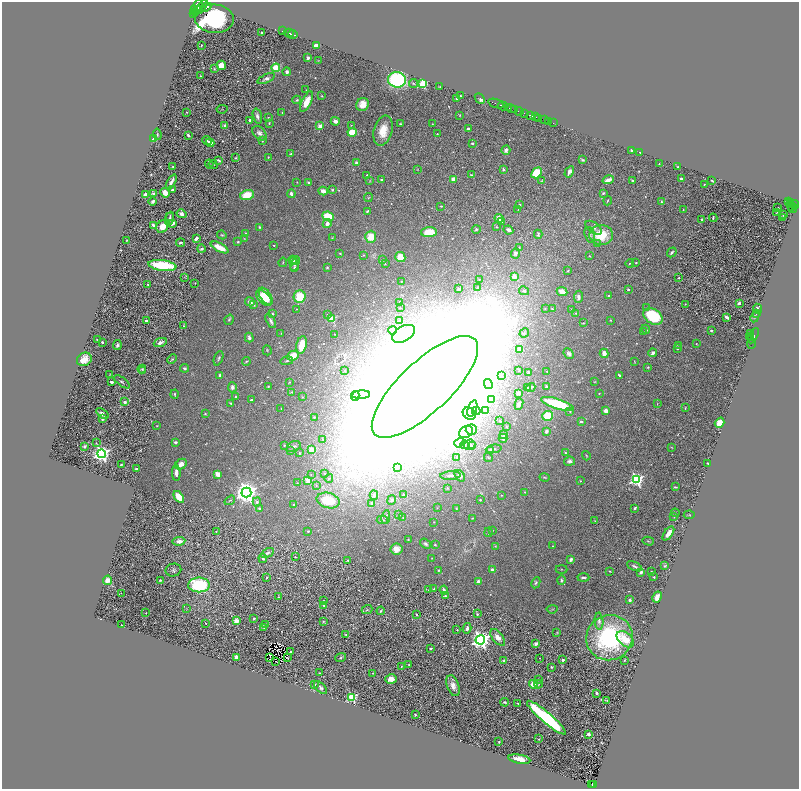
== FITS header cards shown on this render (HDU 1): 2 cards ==
NAXIS1  =                 1594
NAXIS2  =                 1573

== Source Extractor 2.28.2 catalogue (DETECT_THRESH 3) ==
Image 1594 x 1573 px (HDU 1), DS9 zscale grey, zoomed out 1/2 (1 PNG px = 2 x 2 image px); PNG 801 x 791 px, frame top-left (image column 2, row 1573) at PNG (2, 2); each listed source drawn as its Kron ellipse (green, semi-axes under 4 px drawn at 4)
Background 1.06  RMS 0.025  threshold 0.0756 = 3 sigma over >= 5 px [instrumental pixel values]
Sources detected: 712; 73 cannot appear on this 1/2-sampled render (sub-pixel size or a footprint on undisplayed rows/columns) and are neither listed nor drawn; of the other 639, the 500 brightest by FLUX_AUTO listed and drawn (139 fainter detections omitted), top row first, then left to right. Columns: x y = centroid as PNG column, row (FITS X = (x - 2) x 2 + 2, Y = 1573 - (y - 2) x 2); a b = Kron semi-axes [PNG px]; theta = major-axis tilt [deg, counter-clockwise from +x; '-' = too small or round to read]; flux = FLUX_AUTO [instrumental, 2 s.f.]
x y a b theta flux
197 7 8 4 55 2700
202 7 8 2 56 1700
206 7 6 3 21 1600
197 9 2 2 - 550
196 12 3 2 - 120
193 13 2 1 - 650
214 19 19 14 -3 1600
283 31 3 2 - 350
262 33 3 2 - 4.2
289 33 5 2 - 640
293 34 5 2 - 610
201 46 2 2 - 3.1
316 46 4 3 - 46
308 58 4 3 - 10
319 60 4 2 - 2.9
221 65 4 4 - 56
276 68 4 4 - 150
214 69 3 3 - 4.4
287 72 4 4 - 15
201 76 2 2 - 3.7
266 79 9 4 24 18
397 80 9 7 -5 610
413 84 5 4 - 6.9
423 84 3 3 - 390
439 86 3 2 - 3.4
306 90 2 2 - 2.8
322 96 2 2 - 4
460 96 3 2 - 7.5
480 98 6 2 -46 19
457 99 2 2 - 40
297 100 4 3 - 8.2
306 102 11 4 64 85
362 104 7 6 - 48
496 104 8 1 -19 550
503 106 5 1 - 680
508 108 3 1 - 45
222 109 5 3 - 4.9
511 109 2 1 - 38
514 110 2 1 - 250
519 111 4 1 - 110
186 112 2 2 - 2.8
282 112 3 2 - 2.6
525 113 2 1 - 52
460 115 2 1 - 2.8
531 115 3 1 - 100
257 116 8 4 -75 16
268 117 3 2 - 3.1
535 117 2 1 - 100
539 118 3 1 - 23
250 120 2 2 - 26
544 120 2 1 - 94
335 121 4 3 - 21
549 121 3 1 - 57
269 123 3 2 - 4.3
553 123 2 1 - 31
400 124 3 2 - 4.4
432 124 3 2 - 2.6
351 125 2 2 - 2.9
225 126 2 2 - 56
320 126 3 2 - 90
468 129 3 3 - 24
383 131 15 9 75 91
352 132 4 4 - 150
259 133 8 5 -46 19
157 134 6 2 -83 5.8
437 134 2 2 - 3.4
188 135 3 2 - 9.2
153 139 3 3 - 64
207 140 5 3 - 12
262 141 3 2 - 3.3
210 143 4 3 - 34
472 143 2 2 - 7
506 150 5 3 - 16
631 150 2 2 - 7.4
640 152 2 2 - 5.6
291 154 3 3 - 5
268 157 2 2 - 4.4
236 158 3 2 - 3.8
219 160 4 2 - 11
582 160 3 2 - 8.4
356 163 4 4 - 7.9
209 164 4 4 - 5
213 164 5 3 - 4.2
659 164 2 2 - 3.6
173 167 2 1 - 3.5
678 167 2 2 - 4.5
503 169 2 2 - 21
417 170 3 3 - 3.3
569 172 6 3 59 23
537 173 6 4 49 210
367 175 3 2 - 8.3
471 175 4 3 - 4.5
681 179 3 2 - 10
381 180 2 2 - 23
453 180 3 3 - 48
542 180 4 3 - 3.3
608 180 6 3 16 29
632 180 4 2 - 6.3
370 181 4 3 - 3.7
712 181 3 2 - 5.1
171 182 8 2 61 22
297 182 3 2 - 3.2
309 182 4 3 - 7.5
704 184 2 2 - 3.2
172 190 4 2 - 9.8
332 190 3 3 - 5.5
323 191 4 4 - 34
165 193 5 4 - 53
603 193 4 3 - 5.4
154 194 2 2 - 61
291 194 4 3 - 21
146 195 3 3 - 44
247 195 7 5 16 110
368 198 4 2 - 4.2
608 201 4 2 - 3.9
152 202 4 2 - 14
661 202 3 2 - 8.1
788 202 3 2 - 110
791 203 2 2 - 71
519 204 2 2 - 7.9
791 205 2 1 - 64
795 205 4 3 - 250
441 206 2 2 - 4.3
792 206 4 2 - 190
778 207 2 1 - 4.1
792 209 4 2 - 180
518 210 4 2 - 2.8
683 210 3 2 - 3
367 211 3 2 - 6.6
777 212 2 1 - 3.2
181 214 5 4 - 20
784 215 2 2 - 3.4
170 216 4 2 - 5.4
328 216 6 4 -24 180
783 217 2 2 - 4.7
169 218 7 3 70 9.1
499 218 4 4 - 50
713 218 4 2 - 5.9
702 219 3 3 - 6.9
502 221 2 2 - 2.5
172 223 3 3 - 33
327 224 5 4 - 22
153 225 4 3 - 22
162 226 7 5 50 61
259 227 2 2 - 6.2
497 227 3 2 - 3
594 228 9 5 -36 18
476 229 4 3 - 6.3
508 230 5 3 - 17
429 232 8 5 3 99
246 234 2 2 - 47
538 234 4 3 - 7
222 235 4 3 - 5.7
590 235 8 5 -74 14
601 235 11 10 - 140
371 237 6 5 - 85
196 238 4 2 - 18
332 238 3 3 - 2.9
244 239 3 2 - 2.7
126 241 3 1 - 3.1
238 242 3 2 - 5.4
181 243 4 2 - 10
597 244 4 3 - 4.7
274 245 2 2 - 4.1
220 247 10 4 -27 93
519 247 3 3 - 3.1
201 249 4 3 - 8.1
672 252 5 3 - 9.6
340 253 2 2 - 3.5
515 253 5 4 - 15
363 255 3 3 - 2.7
590 256 2 2 - 4.2
400 257 5 5 - 100
292 260 4 3 - 6.7
382 260 2 2 - 8
295 261 5 3 - 15
283 262 5 2 - 3.7
630 263 4 2 - 4.7
636 263 2 2 - 4.1
385 264 2 2 - 3.1
162 265 14 5 -7 300
294 265 6 3 74 9.4
327 267 2 2 - 5.4
294 268 4 3 - 7.2
568 271 2 2 - 3.3
185 277 3 2 - 3
515 277 3 2 - 93
679 278 3 2 - 4.5
479 279 2 2 - 3.9
401 281 2 2 - 3.3
195 283 2 1 - 3
147 284 2 2 - 3.5
478 288 3 3 - 3.7
459 289 3 2 - 12
628 289 2 2 - 9.8
524 291 5 4 - 9.3
562 291 5 3 - 57
266 296 10 5 -56 110
608 296 2 2 - 5.4
300 297 6 6 - 140
578 297 6 3 84 23
264 298 9 5 -44 130
250 302 5 3 - 20
400 302 2 2 - 3.2
739 303 2 2 - 33
685 304 3 2 - 2.6
254 305 4 3 - 5.9
400 308 2 1 - 2.6
545 308 2 2 - 4.6
647 308 4 3 - 6
296 309 2 2 - 3.1
552 309 3 2 - 3.4
757 309 5 3 - 7
572 310 3 2 - 8.6
576 313 3 2 - 4.9
756 313 4 2 - 3.9
272 314 3 3 - 6.2
327 314 3 3 - 4.4
653 316 10 7 -34 280
727 317 4 2 - 15
755 317 6 3 65 6.6
332 319 3 3 - 190
229 320 5 3 - 7
611 320 3 2 - 4.5
146 321 2 2 - 9.9
271 321 8 3 -62 15
400 321 2 2 - 14
583 323 4 2 - 4.5
184 326 4 2 - 3.2
646 329 4 2 - 11
393 330 4 3 - 15
711 330 2 2 - 9.8
643 332 3 3 - 3.7
281 333 3 2 - 3.1
524 333 5 4 - 8.9
335 334 2 1 - 3
404 334 12 7 30 53
750 334 2 1 - 29
749 336 3 2 - 67
753 336 8 3 62 390
751 337 3 2 - 260
249 338 5 3 - 16
97 340 3 1 - 2.6
102 342 3 2 - 5.7
160 342 7 3 20 19
696 344 2 2 - 2.9
752 344 5 2 - 21
117 345 5 3 - 13
302 345 9 5 78 110
678 345 3 2 - 2.9
678 349 2 2 - 2.7
267 350 5 2 - 3.6
520 350 4 4 - 56
604 353 5 3 - 38
653 353 4 3 - 18
569 354 6 4 -48 15
293 356 6 4 27 72
219 358 7 3 68 8.1
84 359 8 6 33 49
172 359 5 3 - 4.7
246 361 4 3 - 5.3
287 361 6 3 14 6.6
634 362 3 2 - 2.6
648 367 2 2 - 4.8
184 368 4 3 - 8.4
142 369 4 2 - 4.8
344 370 2 2 - 2.8
143 371 3 2 - 4.5
519 371 2 2 - 2.8
547 371 2 2 - 4.7
529 372 4 2 - 7.4
110 375 4 2 - 3
220 375 4 3 - 14
501 375 3 2 - 5.8
620 376 3 2 - 13
112 382 4 3 - 12
122 382 9 3 -38 8.1
289 382 3 2 - 3.1
595 382 3 2 - 2.9
488 384 5 3 - 10
268 386 2 2 - 5
232 387 5 4 - 17
425 387 69 25 43 220000
531 387 4 3 - 11
546 387 3 2 - 8.6
527 388 3 3 - 3.7
291 392 4 3 - 3.8
518 393 3 3 - 29
599 393 2 2 - 3.1
174 394 4 3 - 6.4
361 395 9 4 4 18
355 396 5 4 - 10
236 397 2 2 - 12
302 397 3 2 - 2.6
252 400 3 2 - 7.3
492 400 4 3 - 6.2
125 402 3 2 - 19
231 403 4 3 - 6.7
519 404 6 3 69 13
558 404 17 5 -17 240
657 404 3 3 - 3.1
281 408 2 2 - 3.8
685 408 4 2 - 3.2
472 409 8 4 72 25
476 411 4 4 - 16
485 411 4 3 - 5.6
570 411 3 3 - 5
606 411 3 3 - 29
102 413 7 3 -34 15
205 414 3 2 - 4.1
469 414 7 5 -39 28
548 416 5 5 - 130
314 417 3 3 - 4
102 418 4 3 - 14
500 421 3 2 - 2.9
581 422 2 2 - 19
719 423 5 4 - 53
157 426 3 2 - 2.8
506 427 2 2 - 4.3
471 430 5 5 - 18
546 431 3 3 - 14
466 432 7 5 31 35
504 435 4 2 - 17
503 438 4 3 - 13
323 440 2 2 - 2.7
175 442 3 2 - 11
96 443 2 2 - 2.5
459 443 5 4 - 13
284 445 2 2 - 4.5
464 445 4 3 - 6.2
470 445 5 5 - 16
84 446 3 2 - 16
472 446 3 3 - 9.8
294 447 7 5 30 15
672 447 3 2 - 2.7
494 449 8 3 6 6.9
290 450 4 3 - 4.7
312 450 3 2 - 130
490 450 4 3 - 7.6
299 453 2 2 - 6.1
565 453 3 2 - 8.4
101 454 4 4 - 1800
586 456 4 2 - 3.2
457 457 3 3 - 7.9
488 458 4 2 - 4.4
570 461 5 4 - 14
708 463 2 2 - 4.1
121 464 4 3 - 5.1
181 464 6 5 - 31
136 468 3 2 - 8.1
397 468 3 2 - 19
176 473 8 3 -89 25
324 473 3 3 - 4.2
218 474 4 3 - 41
311 474 2 2 - 2.9
450 475 10 3 4 14
460 476 6 4 -53 16
545 477 5 3 - 4.5
329 478 4 3 - 7.4
308 480 3 3 - 55
636 480 4 4 - 1100
580 481 3 2 - 3.3
297 483 2 2 - 3.2
316 485 4 3 - 5.4
675 487 3 2 - 5.1
447 488 2 2 - 5.2
246 492 5 5 - 5100
525 492 2 2 - 4.9
374 495 4 3 - 9.2
403 495 3 3 - 6.4
501 495 2 2 - 3
179 497 6 4 -54 93
230 500 6 2 34 4.8
328 500 11 7 -13 190
392 500 5 4 - 8.4
480 500 2 2 - 7.1
257 502 5 3 - 9.2
371 503 3 3 - 7
294 505 3 2 - 8.9
259 508 2 2 - 12
437 508 2 2 - 2.7
456 508 3 3 - 3.9
635 508 3 2 - 8
675 513 4 3 - 3.6
399 514 2 2 - 5
689 515 5 2 - 3.2
674 516 4 3 - 6.4
386 517 7 3 79 6.7
403 518 2 1 - 2.8
473 518 3 2 - 2.7
382 520 6 3 4 8.8
595 521 3 3 - 3.8
434 522 2 2 - 4.2
492 530 3 2 - 3.7
308 531 3 2 - 6.4
216 532 3 2 - 3.9
489 532 4 3 - 7.5
668 533 8 3 55 42
408 539 2 2 - 3.4
179 541 6 3 7 33
648 541 5 3 - 5.9
425 544 6 4 -37 11
435 545 2 2 - 5.3
495 546 3 2 - 3.2
553 546 2 2 - 3
396 549 6 5 - 36
267 553 7 3 30 13
295 557 2 2 - 3.8
432 558 2 2 - 3.5
263 559 4 3 - 9.3
348 560 3 3 - 3.8
571 560 4 3 - 13
634 566 8 3 -27 9.6
665 566 4 3 - 5.4
492 569 2 2 - 41
561 569 6 2 0 4
173 570 8 6 13 12
439 570 2 2 - 5
610 571 3 2 - 4.7
651 571 2 2 - 2.6
641 572 4 3 - 12
267 577 2 2 - 5.1
583 577 6 3 2 11
654 577 2 2 - 7.5
108 580 5 4 - 27
160 580 2 2 - 5
561 580 4 3 - 7.8
478 582 4 3 - 20
536 583 6 3 62 8.8
199 585 10 7 0 380
434 589 2 2 - 3.3
428 590 3 2 - 3.1
444 590 4 3 - 14
121 593 2 1 - 26
278 596 4 2 - 4
445 596 4 2 - 5.1
657 597 6 3 61 47
630 600 2 2 - 17
323 601 3 3 - 5.9
323 605 3 2 - 4.8
187 609 4 2 - 3.2
552 609 5 2 - 3.7
367 610 5 3 - 5.7
381 611 4 3 - 5.6
146 613 2 1 - 3.5
416 614 4 2 - 4.9
477 614 3 3 - 5.4
254 618 2 2 - 6
236 621 4 3 - 32
323 621 4 3 - 3.9
599 621 8 4 -86 20
206 623 2 1 - 2.7
265 624 2 2 - 3.8
121 625 2 2 - 4.3
264 628 3 3 - 4.8
467 628 5 3 - 19
457 630 2 2 - 2.9
557 632 4 3 - 4.3
346 634 4 3 - 5
498 637 10 5 -52 35
609 638 23 22 - 640
625 639 10 6 -41 74
480 640 5 4 - 2900
536 643 4 3 - 14
431 648 2 2 - 9.9
291 651 2 2 - 8.9
236 657 4 3 - 27
270 658 3 1 - 3.2
288 658 2 1 - 5.1
341 658 5 4 - 7.2
540 658 2 1 - 3.2
563 660 2 2 - 39
624 660 3 2 - 3.7
276 661 3 1 - 2.7
504 661 4 3 - 7.4
409 665 3 3 - 5.2
401 667 3 2 - 3.4
551 667 3 2 - 11
319 673 3 2 - 3.8
372 673 3 2 - 3.4
391 679 6 4 15 38
539 679 3 2 - 2.7
315 684 2 2 - 2.6
534 684 4 4 - 67
538 684 4 3 - 4.1
453 686 11 6 -69 37
321 687 8 3 -44 14
596 693 3 2 - 9.6
352 697 4 3 - 450
606 700 4 2 - 4.1
505 702 4 3 - 6.9
518 703 2 2 - 3
415 715 3 2 - 4.2
546 718 25 5 -40 870
588 734 3 3 - 17
539 739 3 2 - 3.2
499 742 2 2 - 3.6
519 759 11 4 -9 58
591 785 2 1 - 24
593 785 3 2 - 46
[139 fainter detections neither listed nor drawn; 73 sub-pixel or undisplayed-footprint detections neither listed nor drawn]